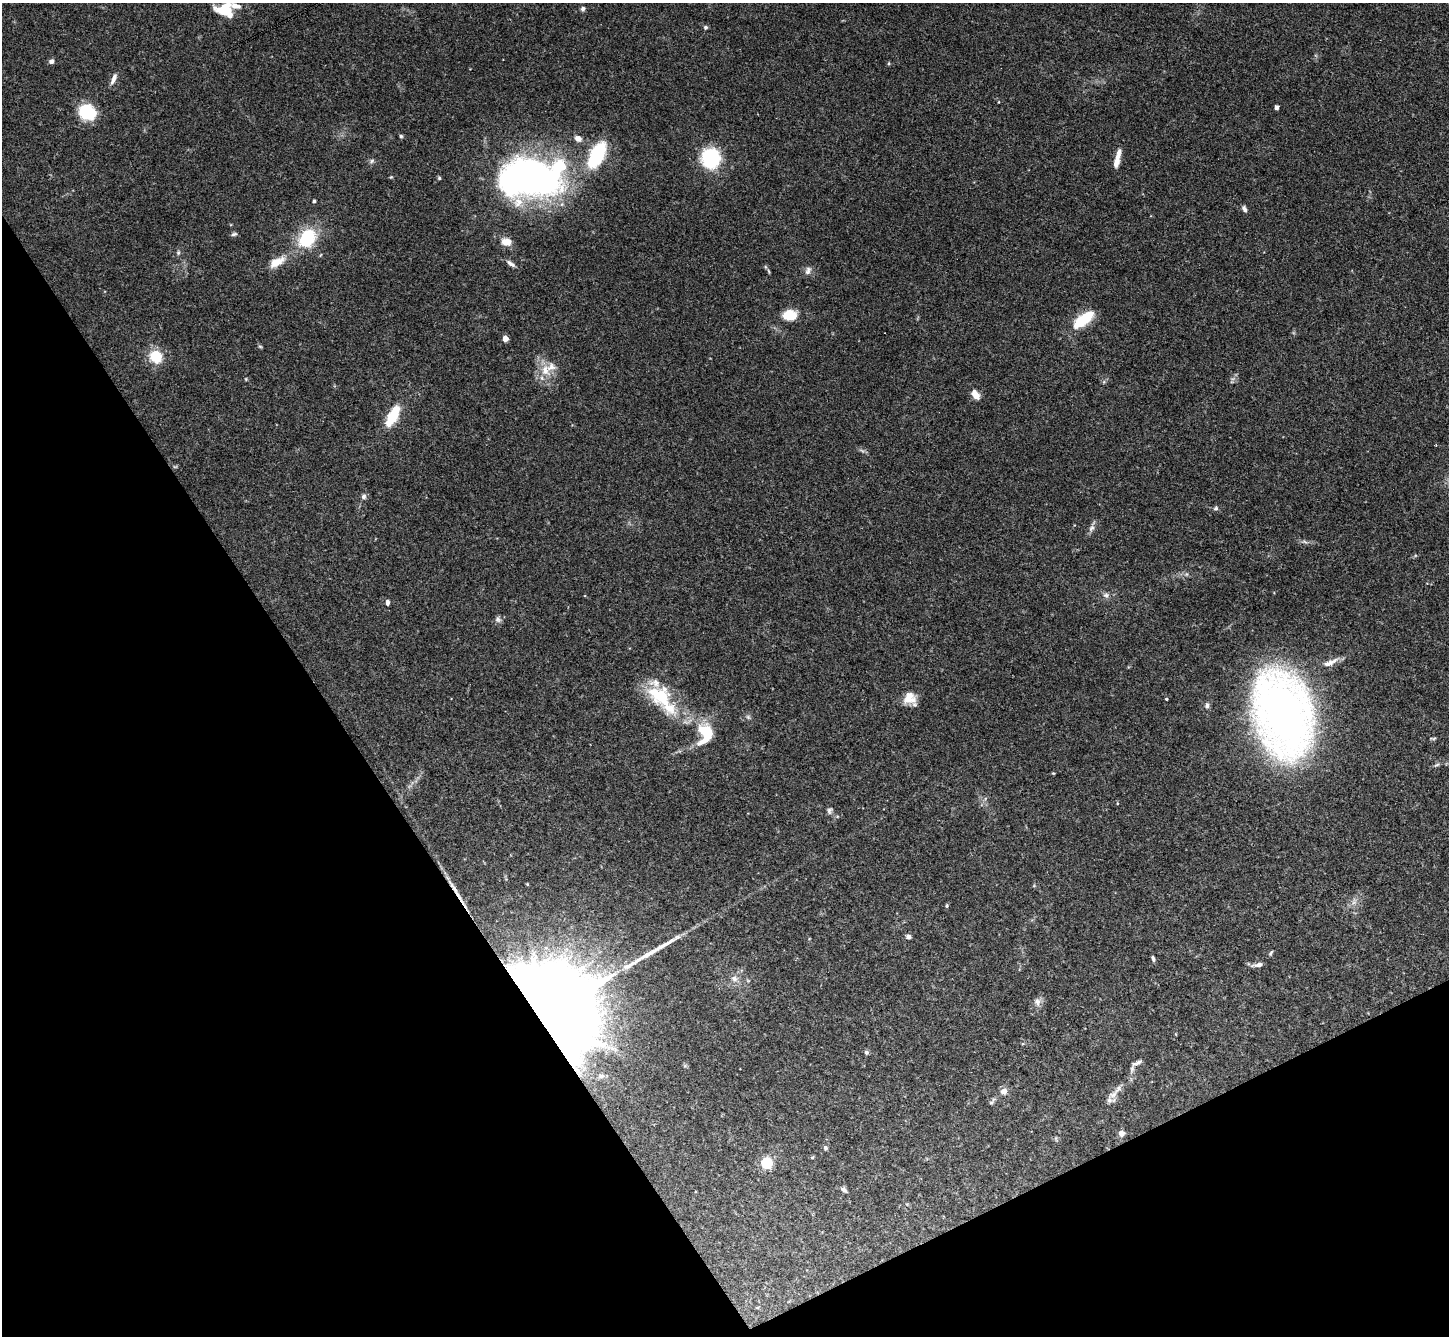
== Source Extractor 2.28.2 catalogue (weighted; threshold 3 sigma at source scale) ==
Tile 14 of 4 x 4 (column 2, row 4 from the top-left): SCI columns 1451-2897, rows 293-1626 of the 5792 x 5782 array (HDU 1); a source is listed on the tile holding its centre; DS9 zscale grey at full resolution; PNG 1451 x 1338 px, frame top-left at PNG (2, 3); no overlay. Shown black and unused: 28% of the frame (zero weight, under 3 of 4 exposures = <1% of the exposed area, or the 3 px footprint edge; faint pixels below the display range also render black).
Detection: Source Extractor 2.28.2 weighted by HDU 2 'WHT'; one run over the whole footprint, this tile lists its part. Background 0.11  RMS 0.0068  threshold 0.0307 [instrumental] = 3 sigma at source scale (4.5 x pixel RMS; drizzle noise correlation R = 1.50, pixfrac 1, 0.05/0.05 arcsec/px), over >= 5 px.
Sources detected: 92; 3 inside a brighter object's white glare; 1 long thin detection or spike segment (spike, bleed or trail) — not listed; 9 inside a brighter listed object's ellipse — not listed separately; the other 79 listed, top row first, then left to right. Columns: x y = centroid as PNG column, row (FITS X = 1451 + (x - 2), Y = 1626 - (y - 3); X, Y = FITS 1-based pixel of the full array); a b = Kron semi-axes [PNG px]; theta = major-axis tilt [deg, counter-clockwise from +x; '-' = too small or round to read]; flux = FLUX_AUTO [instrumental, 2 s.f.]
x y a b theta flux
224 9 20 13 -3 17
583 9 6 5 - 1.7
705 27 5 5 - 1.4
51 61 5 5 - 2.8
889 63 5 3 - 0.73
114 79 15 5 68 3.7
1276 107 4 4 - 2.5
87 112 9 8 - 78
401 136 5 4 - 1
578 138 10 7 -30 4
597 154 29 15 62 46
711 158 10 9 - 130
1117 159 21 5 76 7.4
372 161 8 5 29 1.5
526 176 71 50 -3 250
439 178 5 5 - 0.87
314 201 4 4 - 1.3
1244 209 8 5 -66 2.1
234 234 8 5 15 1.4
307 238 17 13 53 39
506 242 12 9 -9 7.2
178 253 7 5 89 1.3
277 262 24 11 30 10
511 264 14 5 -34 2.9
808 270 12 7 66 2.9
769 271 8 3 -71 1
789 315 16 11 4 13
1080 322 18 13 39 18
505 338 4 4 - 8.9
260 346 6 3 -2 0.76
156 357 8 8 - 28
545 370 20 13 -68 12
246 379 5 4 - 0.65
976 395 12 7 -57 6
393 416 28 11 62 21
175 467 6 4 0 0.85
364 496 8 7 - 2
1216 508 7 6 - 1.4
1091 528 11 7 66 3
1304 542 9 4 -9 1.8
1106 595 9 8 - 2.7
387 602 8 5 89 2.1
498 619 9 8 - 2.2
1330 662 25 8 25 6.4
660 696 41 23 -38 39
909 697 15 14 - 11
1166 699 3 2 - 0.65
1207 705 7 6 - 2
1283 714 57 36 -75 620
748 717 7 5 -45 1.4
705 732 22 16 -42 20
1432 738 10 3 3 1
1436 765 8 4 26 1.4
1053 773 4 3 - 0.63
1117 803 4 3 - 0.57
830 811 9 7 78 2
527 884 4 3 - 0.63
1034 886 5 3 - 0.69
455 889 40 4 -57 7.8
1354 902 9 7 86 3
947 906 5 4 - 0.92
908 937 6 5 - 2.4
1271 953 8 4 60 1
1153 958 7 4 -66 1.6
1258 965 14 5 8 3
734 979 10 8 -57 4
1037 1002 11 8 -86 3.7
555 1009 62 56 -47 2100
866 1052 6 6 - 1.5
1137 1063 16 5 27 2.6
1004 1091 8 7 - 4.6
1113 1095 15 9 31 4.6
991 1103 7 5 30 1.2
1122 1133 7 7 - 3.5
1056 1138 7 4 -90 0.88
825 1148 5 5 - 1.4
812 1157 5 4 - 0.8
766 1163 5 5 - 66
844 1189 8 5 -42 2.1
Overlapping masked pixels (flux is a lower limit): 2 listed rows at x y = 455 889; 555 1009
Isophote crosses this tile's border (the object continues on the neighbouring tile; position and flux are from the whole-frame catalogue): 1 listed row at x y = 224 9